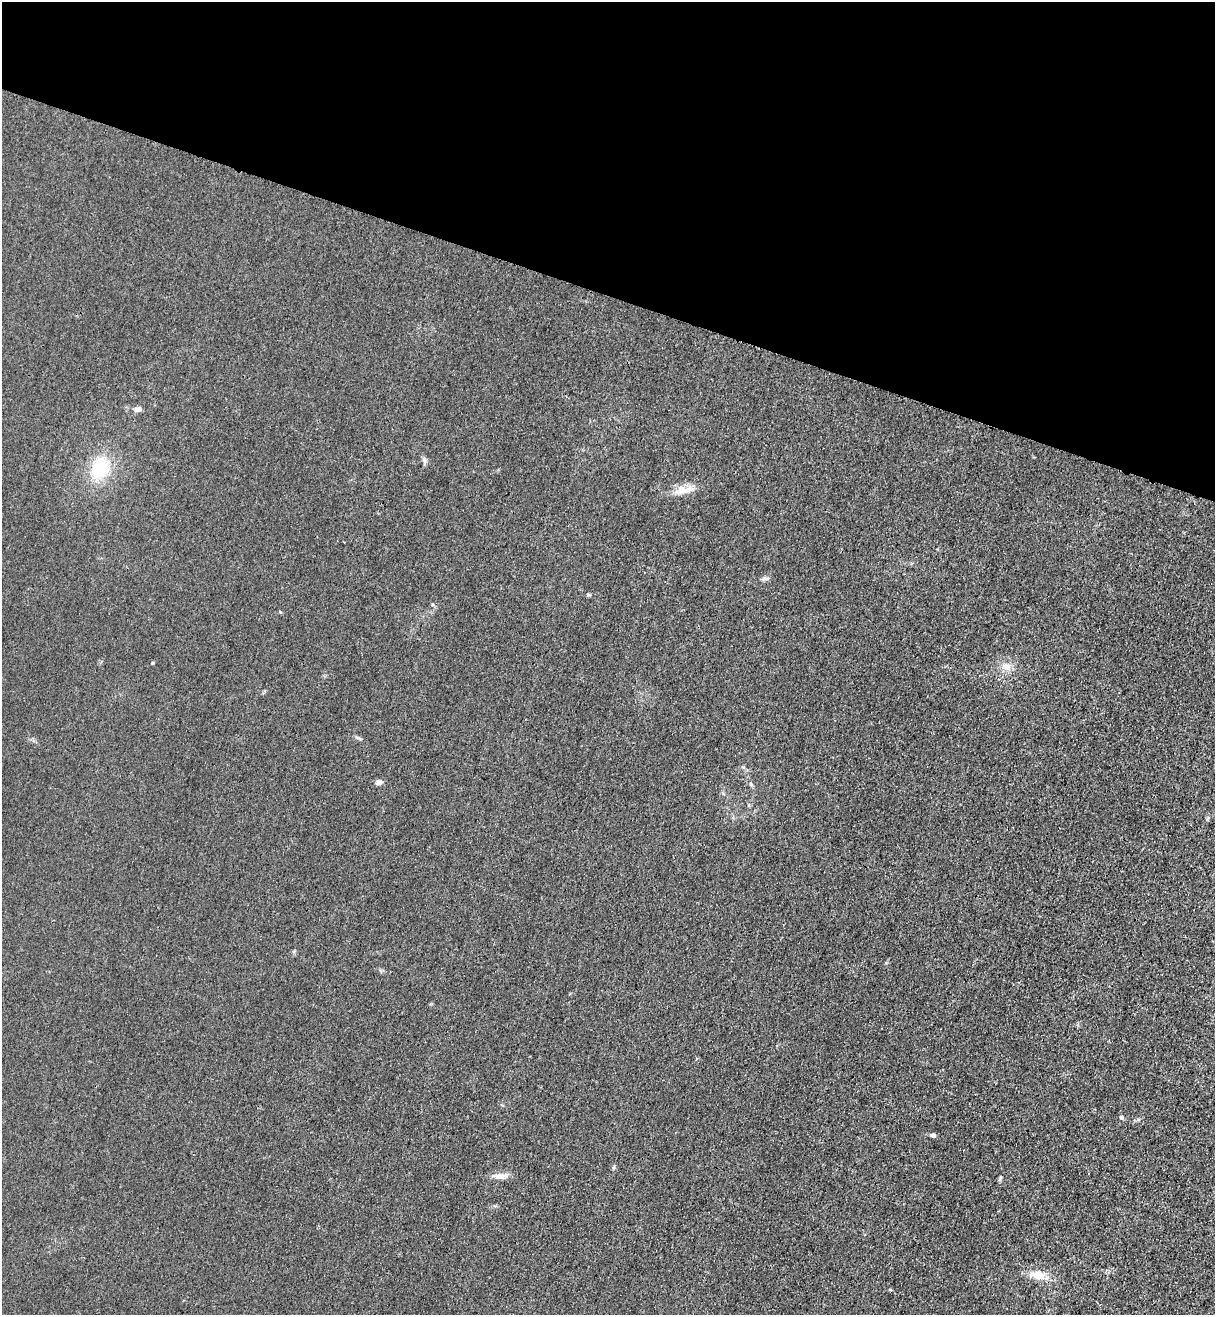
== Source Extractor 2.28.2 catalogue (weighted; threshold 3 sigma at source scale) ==
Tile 2 of 4 x 4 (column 2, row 1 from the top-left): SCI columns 1582-2794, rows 3986-5298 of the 5463 x 5344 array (HDU 1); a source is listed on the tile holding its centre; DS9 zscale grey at full resolution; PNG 1217 x 1317 px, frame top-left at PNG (2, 2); no overlay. Shown black and unused: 22% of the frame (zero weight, under 3 of 4 exposures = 6% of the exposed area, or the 3 px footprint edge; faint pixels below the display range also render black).
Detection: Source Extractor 2.28.2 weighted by HDU 2 'WHT'; one run over the whole footprint, this tile lists its part. Background 0.0139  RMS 0.0055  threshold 0.0247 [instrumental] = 3 sigma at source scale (4.5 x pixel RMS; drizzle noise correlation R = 1.50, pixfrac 1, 0.05/0.05 arcsec/px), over >= 5 px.
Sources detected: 16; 1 inside a brighter listed object's ellipse — not listed separately; the other 15 listed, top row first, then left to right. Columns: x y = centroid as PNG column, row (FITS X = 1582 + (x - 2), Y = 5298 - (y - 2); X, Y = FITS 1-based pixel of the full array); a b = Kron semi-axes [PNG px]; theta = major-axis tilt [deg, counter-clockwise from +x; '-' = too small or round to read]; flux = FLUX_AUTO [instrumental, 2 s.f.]
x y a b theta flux
138 409 9 7 13 1.9
424 460 8 6 -72 1.7
100 468 24 19 65 24
687 490 37 7 13 6.4
765 579 12 4 3 1.4
432 605 5 4 - 0.62
1006 666 12 8 -20 3.9
379 782 8 7 - 1.8
751 784 6 5 - 0.95
1121 1117 6 5 - 0.92
933 1135 6 5 - 1.3
500 1176 21 6 1 3.7
1000 1178 7 3 89 0.75
1038 1275 16 10 -13 8
890 1290 3 2 - 1
Unlisted compact peaks at least as high as the median listed source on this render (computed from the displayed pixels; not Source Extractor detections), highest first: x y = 152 663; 588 595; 358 738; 280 612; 886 963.